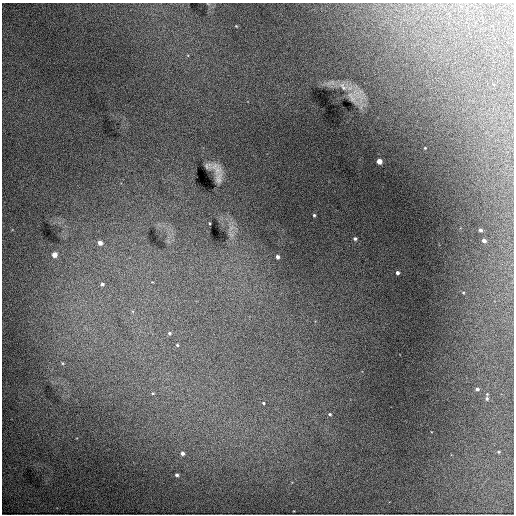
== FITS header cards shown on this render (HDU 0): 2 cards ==
NAXIS1  =                  512 / Axis length
NAXIS2  =                  512 / Axis length

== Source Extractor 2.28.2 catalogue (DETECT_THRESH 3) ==
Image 512 x 512 px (HDU 0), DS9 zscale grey, 1 PNG px = 1 image px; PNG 516 x 516 px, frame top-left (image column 1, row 512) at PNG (2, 3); no overlay
Background 9550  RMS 97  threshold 291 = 3 sigma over >= 5 px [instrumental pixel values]
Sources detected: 30; all 30 listed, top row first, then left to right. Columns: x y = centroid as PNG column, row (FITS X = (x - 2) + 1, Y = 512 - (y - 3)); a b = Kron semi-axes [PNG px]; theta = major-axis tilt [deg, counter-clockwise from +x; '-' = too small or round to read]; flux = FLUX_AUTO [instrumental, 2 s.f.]
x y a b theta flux
236 26 4 3 - 4700
343 87 15 8 -51 53000
352 97 18 13 -67 77000
425 148 3 2 - 5700
379 161 4 4 - 82000
208 166 8 5 -3 24000
218 170 16 13 83 66000
314 215 3 3 - 8100
209 223 3 2 - 4700
231 228 8 6 45 28000
480 230 3 3 - 17000
355 239 4 3 - 14000
484 240 4 3 - 22000
100 243 5 5 - 43000
54 255 4 4 - 66000
277 257 4 3 - 24000
397 273 3 3 - 20000
102 284 5 4 - 15000
463 292 4 3 - 5700
169 333 5 5 - 13000
177 345 4 3 - 8500
62 363 4 4 - 7300
477 389 4 3 - 15000
153 393 4 4 - 6500
487 399 5 4 - 15000
263 403 5 4 - 9500
330 414 5 4 - 13000
498 452 3 2 - 5200
182 453 4 4 - 23000
177 475 3 3 - 16000